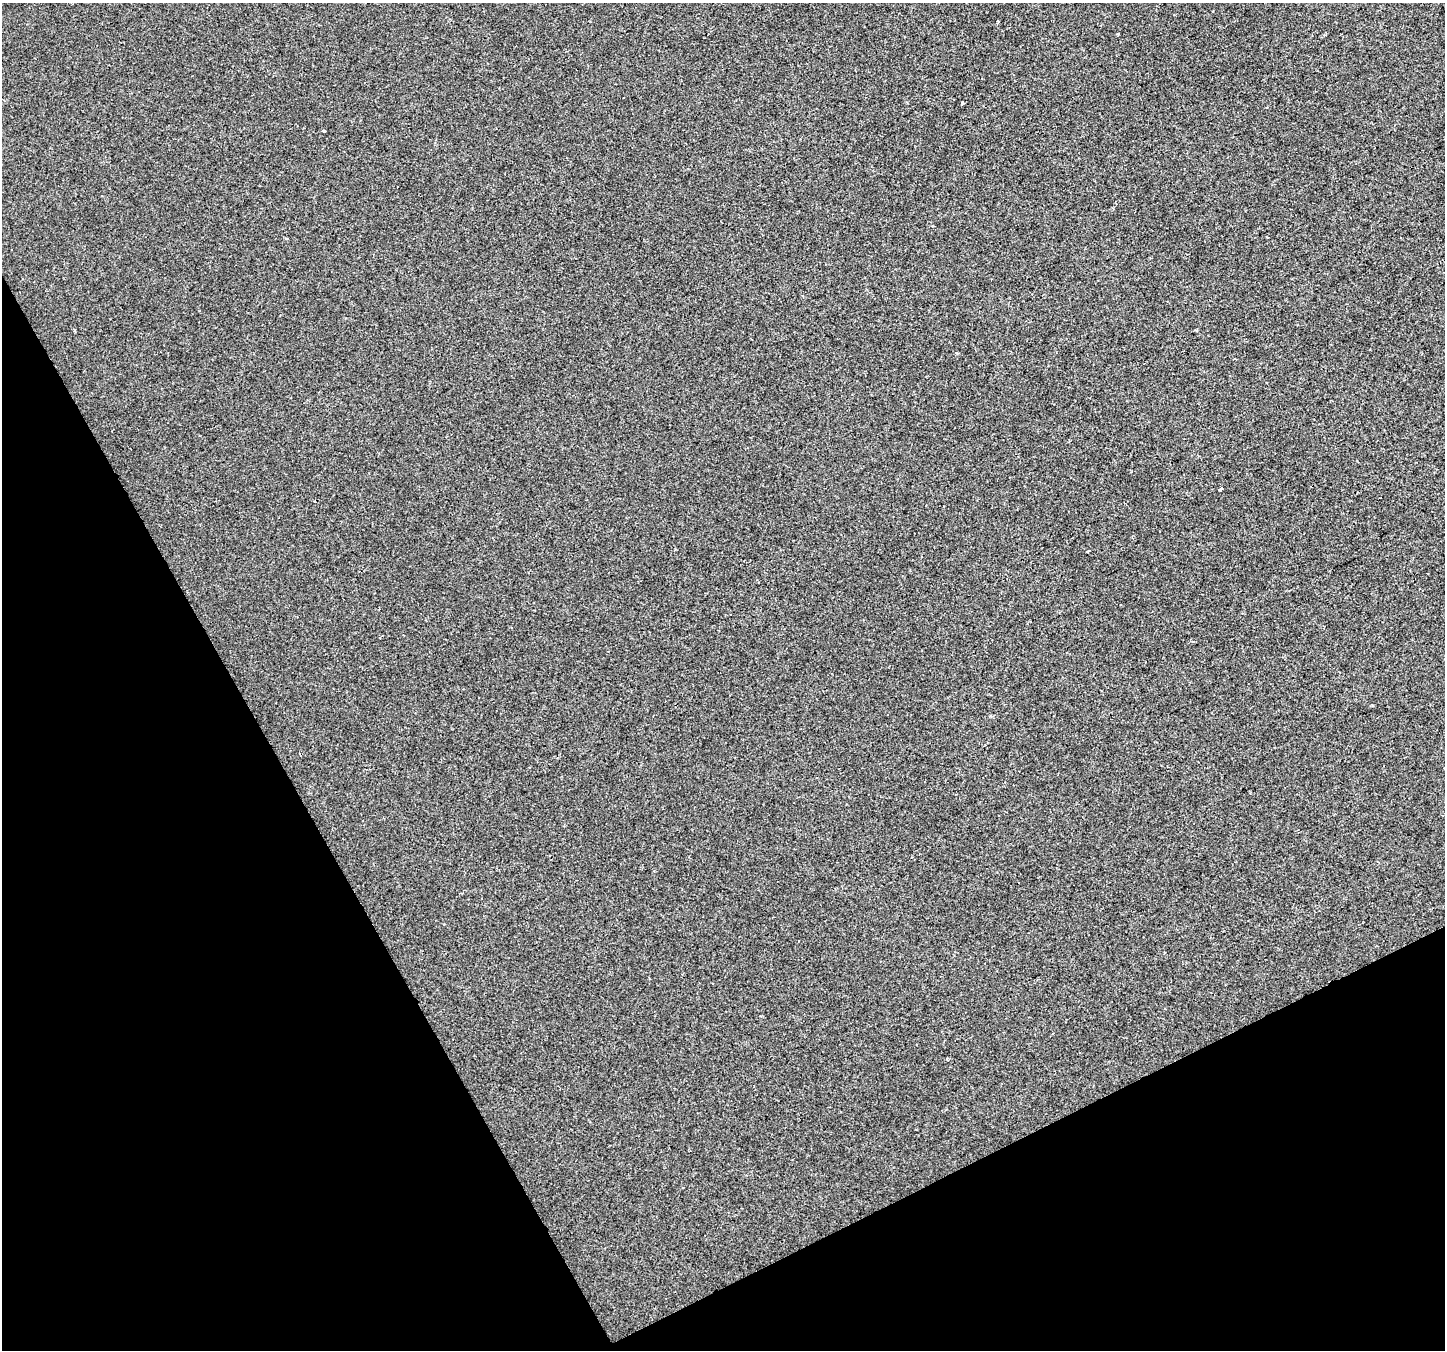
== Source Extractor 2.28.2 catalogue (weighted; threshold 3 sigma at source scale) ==
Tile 14 of 4 x 4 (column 2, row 4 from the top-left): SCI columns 1443-2885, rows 102-1449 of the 5772 x 5655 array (HDU 1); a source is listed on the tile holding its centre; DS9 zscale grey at full resolution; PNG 1447 x 1352 px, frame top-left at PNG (2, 3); no overlay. Shown black and unused: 26% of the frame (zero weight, under 2 of 3 exposures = <1% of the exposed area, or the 3 px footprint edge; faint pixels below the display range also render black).
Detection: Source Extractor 2.28.2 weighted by HDU 2 'WHT'; one run over the whole footprint, this tile lists its part. Background 2.47e-04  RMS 0.0042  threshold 0.019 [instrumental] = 3 sigma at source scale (4.5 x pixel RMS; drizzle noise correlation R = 1.50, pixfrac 1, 0.0396/0.0396 arcsec/px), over >= 5 px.
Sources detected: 10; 1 cosmic-ray / hot-pixel residue — not listed; the other 9 listed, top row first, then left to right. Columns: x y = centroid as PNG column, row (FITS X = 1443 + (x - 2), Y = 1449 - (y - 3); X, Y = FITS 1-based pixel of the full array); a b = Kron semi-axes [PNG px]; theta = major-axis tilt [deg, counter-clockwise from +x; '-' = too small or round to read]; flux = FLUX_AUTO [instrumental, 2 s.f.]
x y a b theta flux
998 21 3 2 - 0.5
1117 34 4 3 - 0.34
962 103 4 3 - 1
324 131 3 3 - 0.57
1267 237 3 2 - 0.43
286 238 3 3 - 1.6
1221 489 5 3 - 1.3
1088 551 3 2 - 0.67
1194 641 3 2 - 0.69